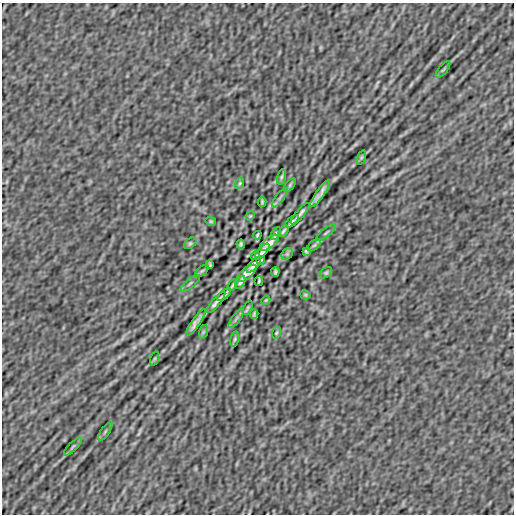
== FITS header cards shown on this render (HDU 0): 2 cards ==
NAXIS1  =                  512
NAXIS2  =                  512

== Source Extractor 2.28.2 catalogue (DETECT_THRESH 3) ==
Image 512 x 512 px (HDU 0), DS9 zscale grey, 1 PNG px = 1 image px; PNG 516 x 516 px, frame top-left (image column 1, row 512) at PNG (2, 3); each listed source drawn as its Kron ellipse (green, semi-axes under 4 px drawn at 4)
Background -9.75e-07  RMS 2.7e-05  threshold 8.04e-05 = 3 sigma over >= 5 px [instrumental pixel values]
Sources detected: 49; all 49 listed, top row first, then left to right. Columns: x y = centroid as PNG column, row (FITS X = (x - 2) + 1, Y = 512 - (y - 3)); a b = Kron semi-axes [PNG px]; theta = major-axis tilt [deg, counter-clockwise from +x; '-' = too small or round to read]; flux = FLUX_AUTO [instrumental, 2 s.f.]
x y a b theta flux
443 70 10 3 50 0.0032
361 157 7 3 71 0.0018
281 177 7 4 76 0.0029
240 183 6 4 72 0.0022
290 185 8 4 54 0.0029
320 194 16 3 55 0.01
280 198 11 3 55 0.0043
262 202 5 2 - 0.0025
300 214 13 2 50 0.0057
250 216 4 3 - 0.0017
211 221 5 4 - 0.002
292 221 8 2 42 0.0037
283 231 6 3 56 0.0029
326 233 12 2 39 0.0029
276 234 7 3 57 0.0032
257 235 4 2 - 0.0021
190 243 7 4 39 0.0029
269 243 11 5 37 0.012
241 244 4 3 - 0.0031
314 245 8 4 37 0.0034
262 251 9 4 46 0.0034
306 251 4 3 - 0.0026
287 254 6 5 - 0.003
255 256 4 2 - 0.0021
261 260 4 2 - 0.0021
210 265 4 3 - 0.0026
254 265 9 4 48 0.0022
202 271 8 4 37 0.0034
275 272 4 3 - 0.0031
247 273 11 5 40 0.012
326 273 7 4 39 0.0029
259 281 5 2 - 0.0023
240 282 7 3 59 0.0031
190 283 12 2 39 0.0029
233 285 6 3 56 0.0029
224 295 8 2 42 0.0037
305 295 5 4 - 0.002
266 300 4 3 - 0.0017
216 302 13 2 50 0.0057
248 308 8 4 61 0.0021
254 314 5 2 - 0.0025
236 318 11 3 55 0.0043
196 322 16 3 55 0.01
203 332 7 4 72 0.0026
276 333 6 4 72 0.0022
235 339 7 4 76 0.0029
155 359 7 3 71 0.0019
105 431 10 2 55 0.0033
73 447 12 3 45 0.0038